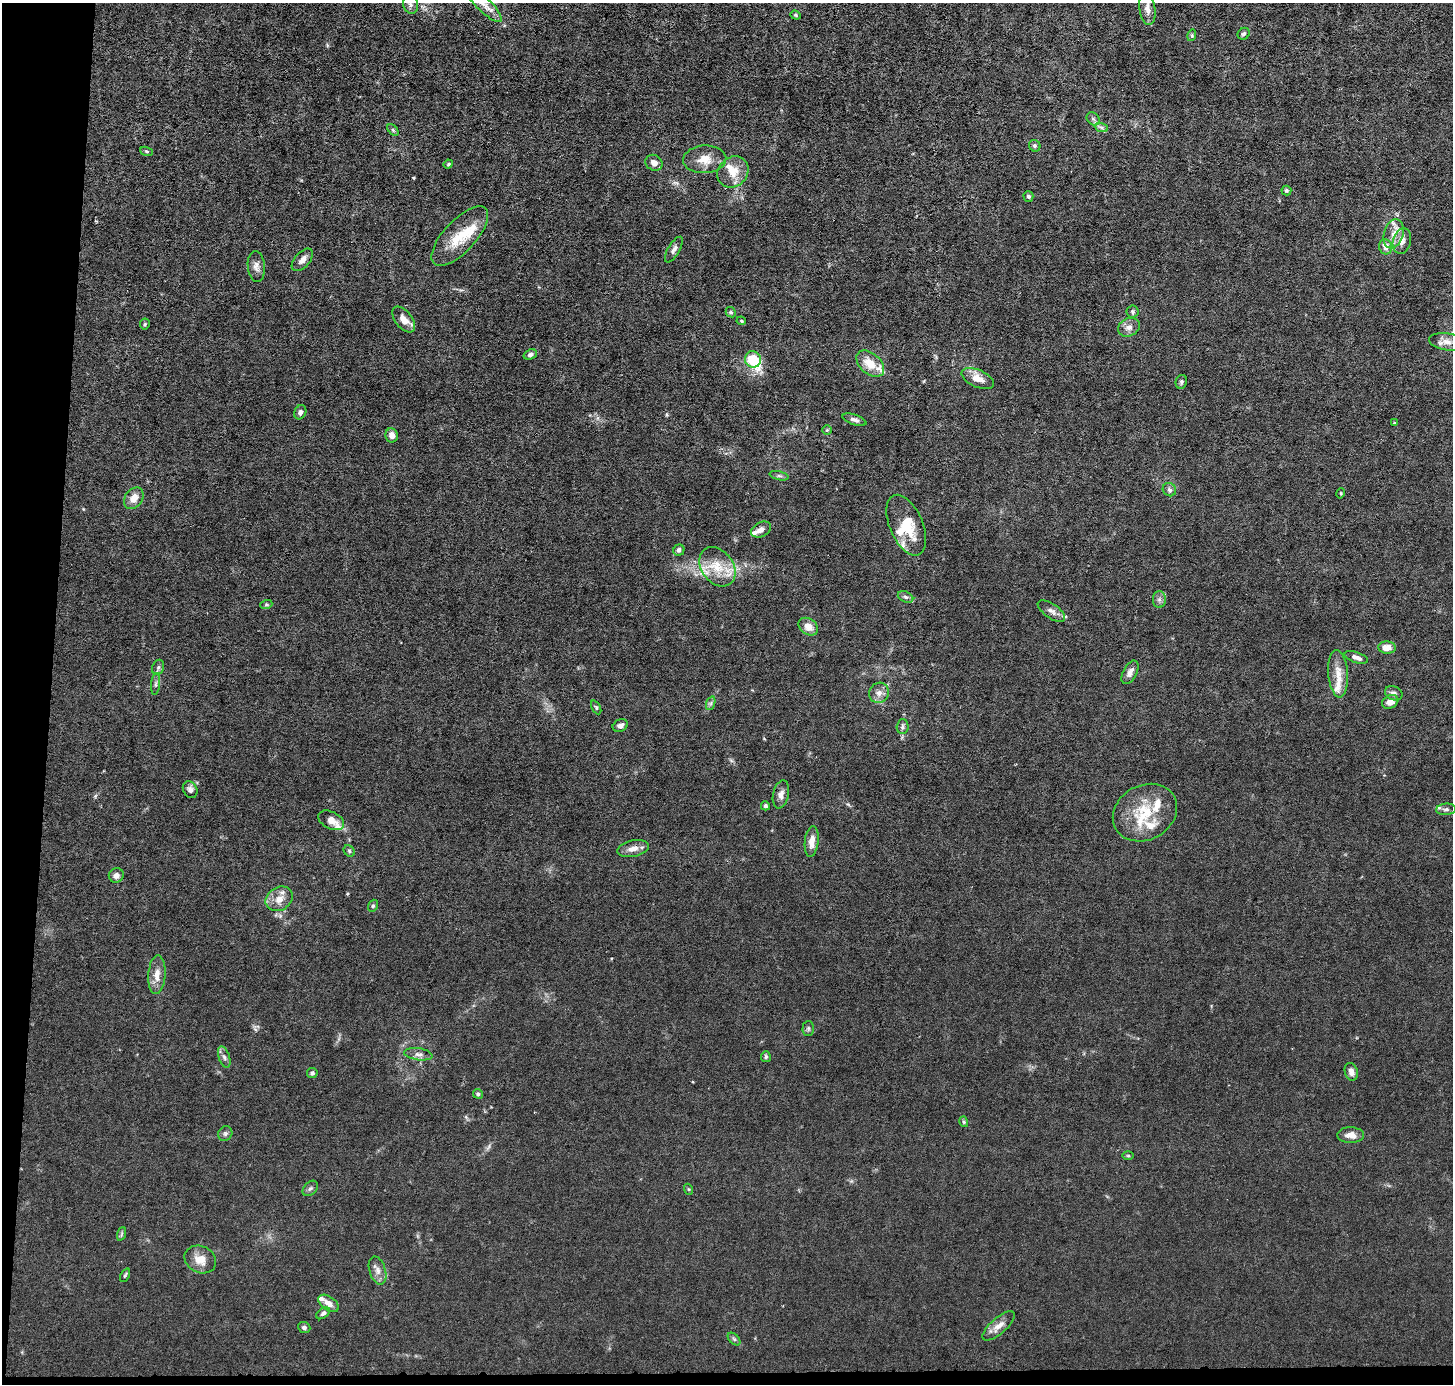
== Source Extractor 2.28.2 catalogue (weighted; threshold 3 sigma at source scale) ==
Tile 7 of 3 x 3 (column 1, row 3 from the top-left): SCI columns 1-1451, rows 138-1519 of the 4354 x 4384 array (HDU 1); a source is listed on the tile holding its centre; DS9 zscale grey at full resolution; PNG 1455 x 1386 px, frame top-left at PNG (2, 3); each listed source drawn as its Kron ellipse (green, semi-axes under 4 px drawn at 4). Shown black and unused: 4% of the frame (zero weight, under 3 of 6 exposures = <1% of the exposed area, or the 3 px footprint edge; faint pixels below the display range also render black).
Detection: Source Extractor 2.28.2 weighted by HDU 2 'WHT'; one run over the whole footprint, this tile lists its part. Background 0.0122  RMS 0.0027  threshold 0.0111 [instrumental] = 3 sigma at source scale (4.09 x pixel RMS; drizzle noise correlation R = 1.36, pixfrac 0.8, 0.05/0.05 arcsec/px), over >= 5 px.
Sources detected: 115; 1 inside a brighter object's white glare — neither listed nor drawn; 12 inside a brighter listed object's ellipse — not listed separately; the other 102 listed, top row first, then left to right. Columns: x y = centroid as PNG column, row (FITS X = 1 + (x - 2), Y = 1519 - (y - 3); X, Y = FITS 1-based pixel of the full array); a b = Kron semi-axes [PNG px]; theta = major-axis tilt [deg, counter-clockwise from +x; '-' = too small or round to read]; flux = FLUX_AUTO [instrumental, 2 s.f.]
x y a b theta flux
411 4 9 7 -74 0.96
484 4 24 7 -45 2.6
1147 9 16 8 -82 1.6
796 15 5 4 - 0.31
1244 34 6 5 - 0.54
1192 35 6 4 74 0.33
1093 119 7 5 -45 0.61
1101 127 7 4 -19 0.57
393 130 7 4 -46 0.36
1035 146 6 5 - 0.57
147 151 7 4 -19 0.33
705 159 21 14 3 3.6
654 163 9 7 -32 1.3
448 164 5 4 - 0.3
733 172 17 14 45 3.8
1286 190 5 5 - 0.38
1028 196 5 5 - 0.6
1394 234 15 9 73 2.6
460 236 38 16 47 7.8
1402 241 13 9 74 1.8
1386 247 7 6 - 1.8
674 250 14 6 59 0.94
302 260 13 7 49 1.4
256 266 15 8 -85 1.5
731 312 5 4 - 0.38
1133 312 6 6 - 0.57
404 319 15 8 -51 2.4
741 321 5 4 - 0.31
145 324 5 5 - 0.33
1129 327 11 9 25 1.5
1447 342 18 8 -8 1.8
530 354 7 5 21 0.78
753 359 8 8 - 8
870 364 16 10 -41 4.7
978 379 17 8 -24 2.7
1181 382 7 5 68 0.5
300 412 7 5 65 0.84
854 420 12 5 -19 0.86
1394 423 4 3 - 0.3
827 430 5 4 - 0.3
392 435 7 6 - 1.6
779 476 9 4 -13 0.48
1169 490 7 6 - 0.74
1341 493 5 3 - 0.23
134 498 12 8 54 2.5
906 525 32 16 -67 7.8
761 530 10 7 28 1.3
679 550 6 5 - 0.74
717 567 21 16 -54 6.3
906 597 8 5 -26 0.65
1159 600 8 6 90 0.77
266 605 6 4 18 0.3
1051 611 16 7 -35 1.3
808 627 10 7 -36 2.1
1387 648 9 6 -5 2.6
1356 657 12 5 -18 1.1
158 667 8 6 70 0.53
1130 672 13 7 62 1.5
1338 674 23 10 -85 3.4
156 684 11 4 85 0.66
879 693 10 9 - 1.6
1394 693 9 7 -24 0.94
1390 702 8 6 28 2
711 703 7 4 72 0.52
596 707 7 4 -63 0.39
620 726 8 6 24 1
902 727 7 6 - 0.62
190 790 9 7 -61 0.93
781 794 14 8 77 1.4
765 806 4 4 - 0.4
1446 809 10 5 4 0.72
1145 813 33 27 29 10
331 820 14 8 -27 2.2
812 841 15 7 84 2.3
633 849 16 8 13 2
349 851 6 5 - 0.36
116 875 7 7 - 0.96
279 899 14 11 32 2.6
373 906 6 4 69 0.38
157 975 19 8 86 2.6
808 1028 7 6 - 0.52
418 1054 14 6 -8 1.2
224 1057 11 5 -71 0.84
766 1057 5 5 - 0.45
1351 1072 9 6 -73 1.3
312 1073 5 5 - 0.61
478 1094 5 4 - 0.53
964 1122 5 4 - 0.31
225 1134 7 6 - 0.64
1351 1135 13 8 -1 2
1128 1156 6 4 -1 0.31
310 1188 9 6 47 0.6
688 1189 5 3 - 0.27
121 1234 7 4 71 0.37
200 1260 16 13 -26 3.3
378 1270 14 8 -73 1.6
125 1275 7 4 64 0.36
329 1303 11 6 -36 1.7
323 1313 8 5 37 0.58
998 1326 20 8 41 2.3
304 1327 6 5 - 0.69
734 1339 7 4 -45 0.42
Isophote crosses this tile's border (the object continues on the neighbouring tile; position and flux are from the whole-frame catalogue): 2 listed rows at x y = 411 4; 484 4